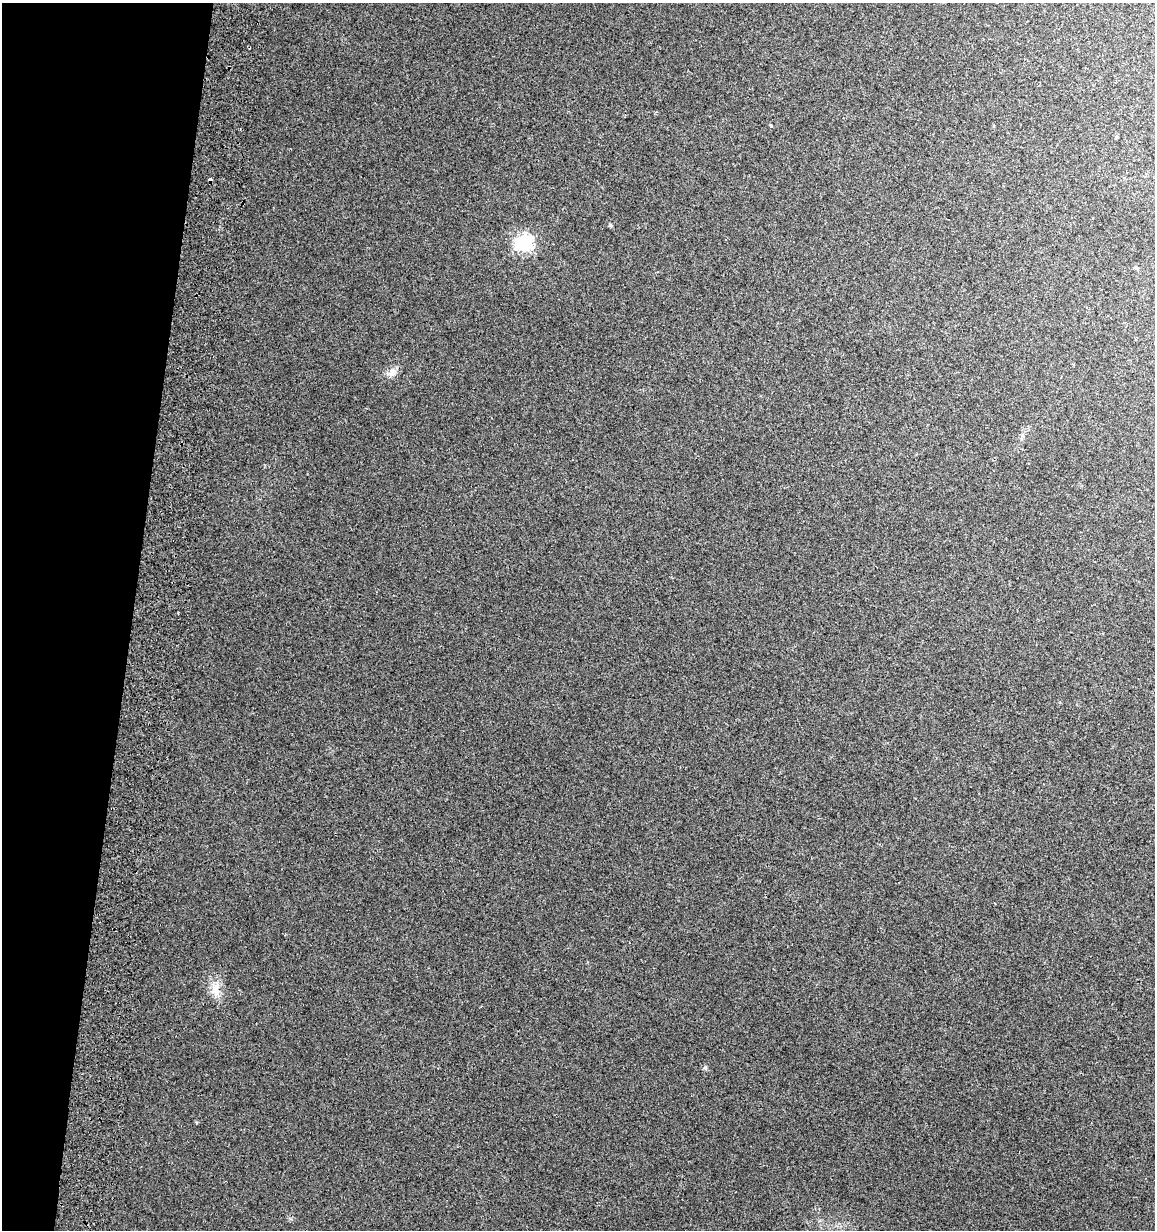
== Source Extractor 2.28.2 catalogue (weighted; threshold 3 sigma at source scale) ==
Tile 9 of 4 x 4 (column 1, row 3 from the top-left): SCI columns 343-1495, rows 1257-2484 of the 5296 x 4961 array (HDU 1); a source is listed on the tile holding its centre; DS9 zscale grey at full resolution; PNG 1157 x 1232 px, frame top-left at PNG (2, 3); no overlay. Shown black and unused: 11% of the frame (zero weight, under 2 of 3 exposures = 3% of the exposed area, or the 3 px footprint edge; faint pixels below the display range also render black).
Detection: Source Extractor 2.28.2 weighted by HDU 2 'WHT'; one run over the whole footprint, this tile lists its part. Background 0.0201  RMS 0.0076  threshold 0.0343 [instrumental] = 3 sigma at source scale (4.5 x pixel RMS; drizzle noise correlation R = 1.50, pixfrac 1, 0.0396/0.0396 arcsec/px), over >= 5 px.
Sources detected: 8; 1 cosmic-ray / hot-pixel residue — not listed; the other 7 listed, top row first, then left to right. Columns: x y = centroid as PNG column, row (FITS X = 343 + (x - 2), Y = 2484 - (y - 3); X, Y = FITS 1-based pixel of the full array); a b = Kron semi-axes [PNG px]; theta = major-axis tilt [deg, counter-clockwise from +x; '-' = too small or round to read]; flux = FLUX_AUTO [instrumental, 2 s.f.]
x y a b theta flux
771 126 3 3 - 3.1
610 225 6 4 -88 0.92
524 243 7 7 - 240
1136 268 6 4 -18 0.95
392 373 15 10 31 5.4
215 990 22 12 89 10
705 1067 6 5 - 1.2